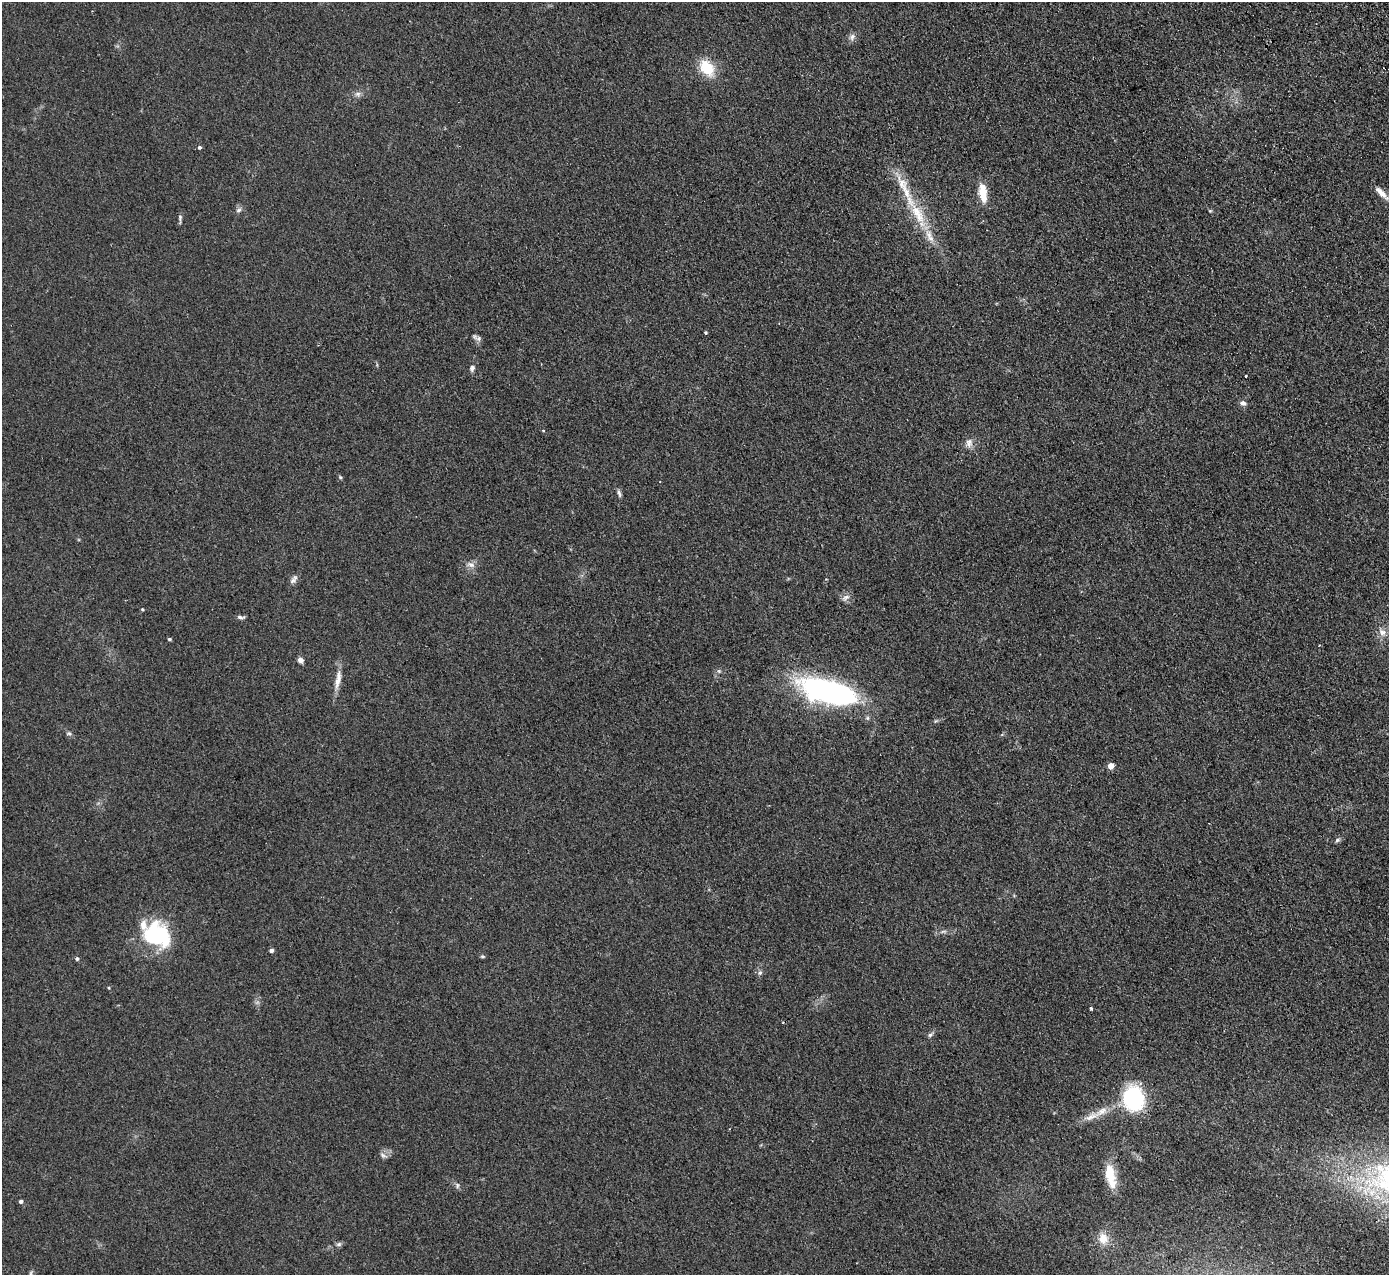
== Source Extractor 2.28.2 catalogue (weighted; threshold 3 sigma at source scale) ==
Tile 10 of 4 x 4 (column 2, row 3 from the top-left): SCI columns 1442-2828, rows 1455-2727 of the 5655 x 5585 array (HDU 1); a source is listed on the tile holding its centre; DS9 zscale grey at full resolution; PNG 1391 x 1277 px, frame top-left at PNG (2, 2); no overlay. Shown black and unused: <1% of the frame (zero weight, under 2 of 3 exposures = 3% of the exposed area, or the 3 px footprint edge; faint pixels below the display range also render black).
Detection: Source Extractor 2.28.2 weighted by HDU 2 'WHT'; one run over the whole footprint, this tile lists its part. Background 0.0619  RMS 0.0074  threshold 0.0333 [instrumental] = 3 sigma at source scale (4.5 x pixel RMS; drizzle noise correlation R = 1.50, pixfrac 1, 0.05/0.05 arcsec/px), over >= 5 px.
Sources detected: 54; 1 too faint to see at this stretch — not listed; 5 inside a brighter listed object's ellipse — not listed separately; the other 48 listed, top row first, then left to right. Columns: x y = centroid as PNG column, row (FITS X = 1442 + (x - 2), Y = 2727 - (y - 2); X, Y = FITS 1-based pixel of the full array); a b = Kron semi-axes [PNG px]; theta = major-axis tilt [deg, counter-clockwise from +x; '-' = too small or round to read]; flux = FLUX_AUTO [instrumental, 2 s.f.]
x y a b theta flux
852 37 11 7 72 2.8
707 68 20 13 -53 21
358 94 9 7 0 2.5
199 147 4 4 - 1.5
983 193 21 8 -84 14
1381 193 21 6 -45 5.7
239 210 8 5 27 1.8
1210 211 6 4 0 0.73
918 214 46 14 -63 30
180 218 12 4 90 1.7
705 332 4 4 - 0.89
478 339 9 7 -2 2.3
472 368 9 6 74 2.2
1245 376 3 2 - 1.1
1243 403 7 6 - 2.9
543 431 4 3 - 0.69
969 442 12 9 75 4
340 477 6 3 -72 0.85
619 493 10 4 -75 1.8
471 565 9 6 -17 3.1
293 581 10 7 47 2.6
845 598 13 7 36 3
142 609 4 3 - 0.73
241 617 11 4 -9 1.8
1382 632 12 8 -43 4.4
169 639 5 3 - 0.89
300 660 6 5 - 3.2
338 679 29 7 80 7.5
828 692 60 22 -15 170
69 733 7 5 -2 1.4
1111 766 4 4 - 11
1337 840 8 5 28 1.6
157 935 31 25 -33 60
271 950 5 5 - 1.4
483 956 6 4 -1 1
77 959 5 5 - 1.4
760 973 7 6 - 1.8
1091 1008 3 3 - 2.2
930 1035 9 5 36 1.6
1133 1098 18 15 -87 79
1091 1117 25 8 19 8.1
383 1156 10 6 -31 2.4
1110 1173 26 13 -81 15
457 1185 9 4 90 1.4
21 1201 4 4 - 2.2
1103 1238 16 13 -81 9.4
339 1244 8 6 16 1.8
31 1273 7 4 89 1.3